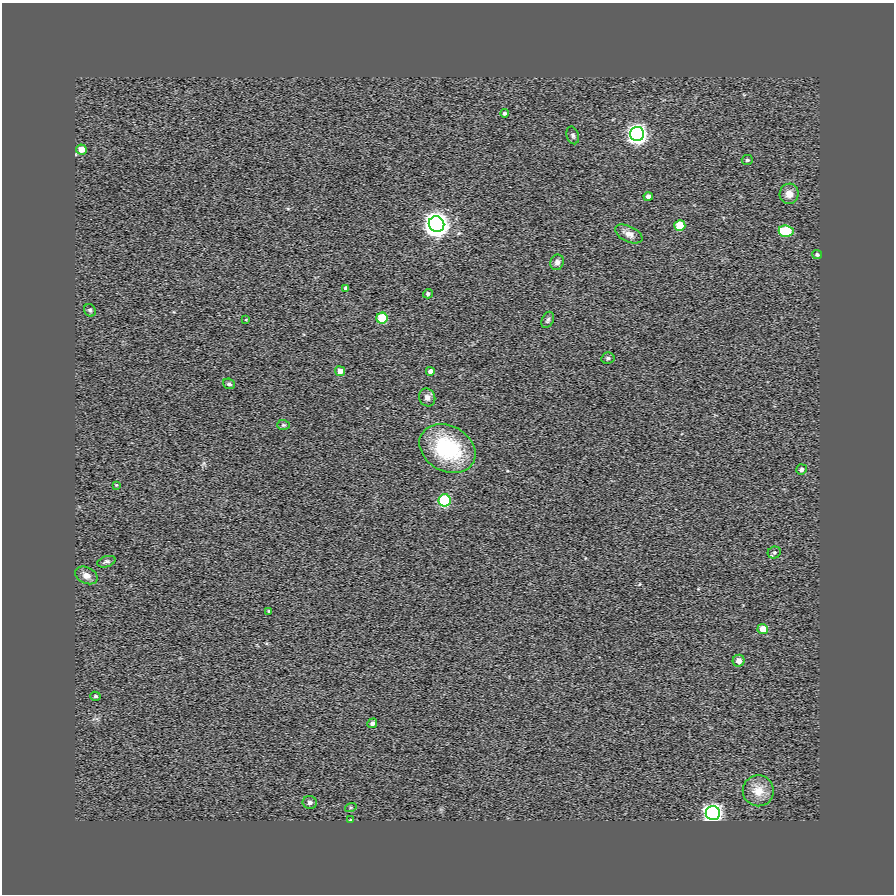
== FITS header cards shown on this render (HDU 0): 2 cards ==
NAXIS1  =                  892
NAXIS2  =                  892

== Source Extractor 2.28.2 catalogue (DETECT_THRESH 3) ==
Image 892 x 892 px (HDU 0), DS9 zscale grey, 1 PNG px = 1 image px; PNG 896 x 896 px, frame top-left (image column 1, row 892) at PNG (2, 3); each listed source drawn as its Kron ellipse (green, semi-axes under 4 px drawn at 4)
Background 0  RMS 0.13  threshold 0.377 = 3 sigma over >= 5 px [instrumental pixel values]
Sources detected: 42; all 42 listed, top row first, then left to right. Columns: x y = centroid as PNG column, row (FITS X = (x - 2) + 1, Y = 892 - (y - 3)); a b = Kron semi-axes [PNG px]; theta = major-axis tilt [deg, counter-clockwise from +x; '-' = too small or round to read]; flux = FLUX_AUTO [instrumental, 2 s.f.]
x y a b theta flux
504 113 4 4 - 17
637 134 7 7 - 4700
573 135 9 6 -73 22
81 149 5 5 - 73
747 160 5 5 - 17
789 194 10 9 - 80
648 197 4 4 - 29
437 224 8 7 - 9000
680 225 5 5 - 270
786 231 7 5 -6 460
629 234 15 7 -25 55
817 255 5 4 - 17
557 262 8 6 68 42
346 288 4 4 - 22
428 294 5 4 - 16
90 310 6 5 - 16
382 318 5 5 - 380
246 319 4 2 - 5.4
548 320 8 5 65 21
608 358 6 5 - 21
340 371 5 4 - 74
430 371 4 4 - 38
229 384 6 5 - 21
427 397 9 8 - 38
283 425 6 5 - 13
447 448 29 22 -29 730
801 469 5 5 - 25
116 485 4 4 - 7
445 500 6 6 - 890
774 552 6 6 - 16
106 562 9 5 18 23
86 575 12 8 -25 55
269 611 3 3 - 9.8
763 629 5 5 - 140
739 661 6 6 - 52
95 696 5 4 - 14
372 723 5 4 - 23
758 791 15 15 - 140
310 802 7 6 - 26
351 807 6 4 18 9.7
713 813 7 7 - 3800
351 820 3 2 - 6.7